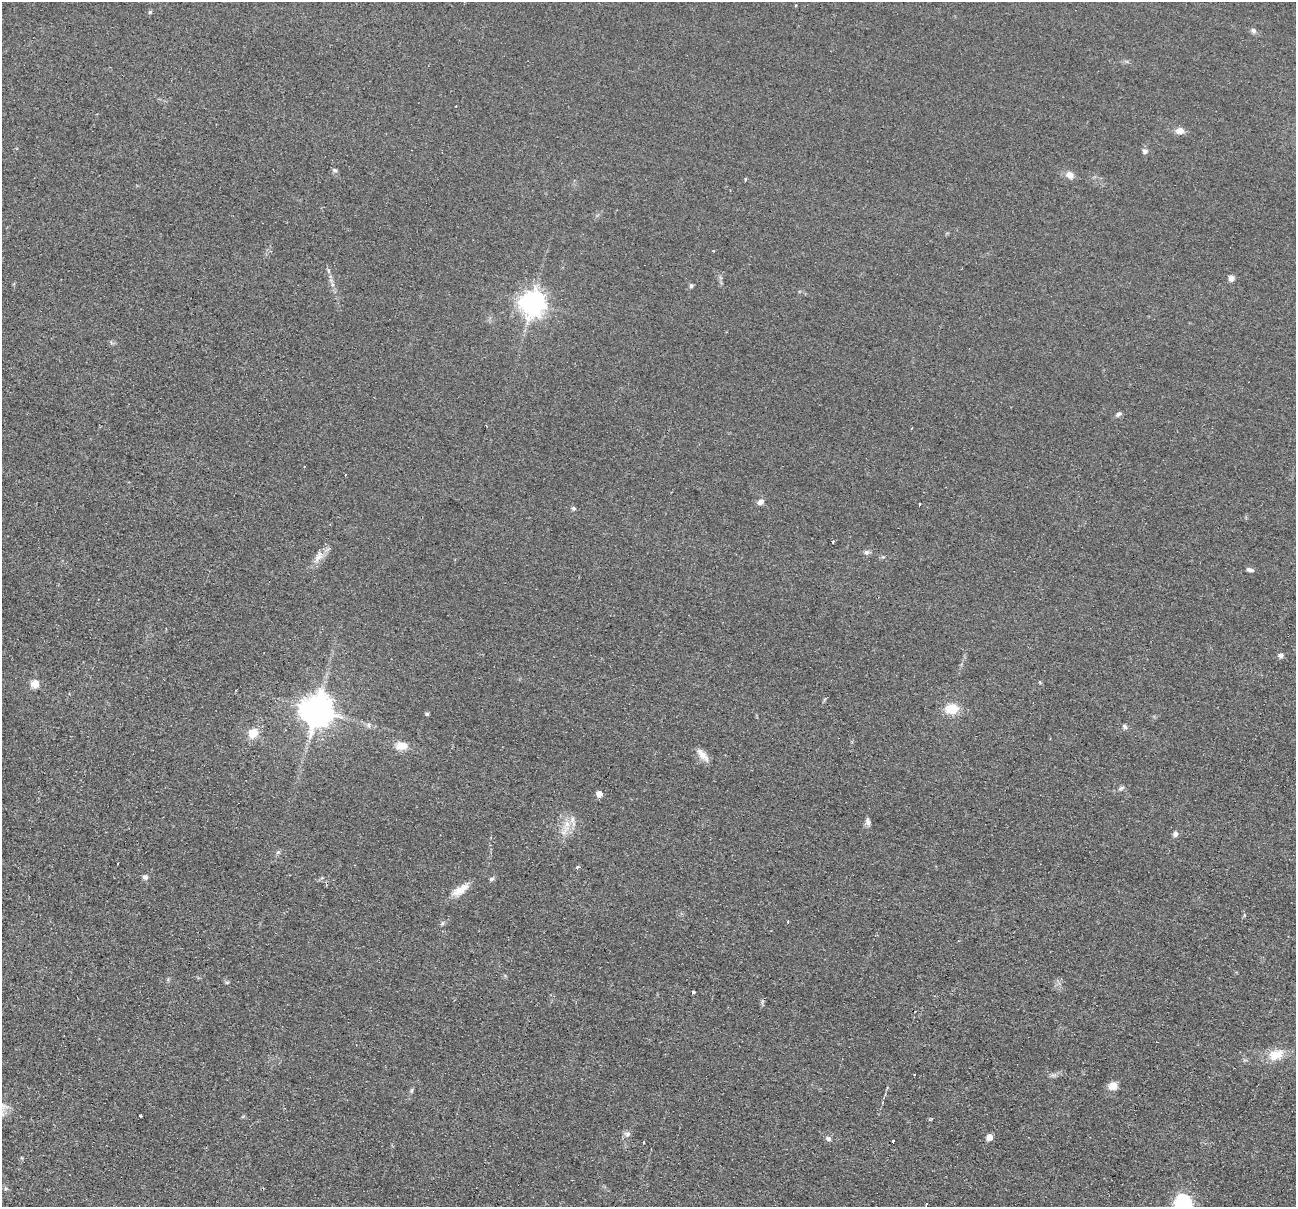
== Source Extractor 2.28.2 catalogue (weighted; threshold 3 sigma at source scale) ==
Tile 7 of 4 x 4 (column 3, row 2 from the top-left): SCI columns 2597-3890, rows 2666-3870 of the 5194 x 5209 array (HDU 1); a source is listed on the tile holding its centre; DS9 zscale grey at full resolution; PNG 1298 x 1209 px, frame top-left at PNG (2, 2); no overlay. Shown black and unused: <1% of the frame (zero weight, under 2 of 3 exposures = <1% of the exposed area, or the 3 px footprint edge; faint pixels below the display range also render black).
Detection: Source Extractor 2.28.2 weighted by HDU 2 'WHT'; one run over the whole footprint, this tile lists its part. Background 0.0439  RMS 0.0074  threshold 0.0332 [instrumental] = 3 sigma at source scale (4.5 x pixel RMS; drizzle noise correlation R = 1.50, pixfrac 1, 0.05/0.05 arcsec/px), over >= 5 px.
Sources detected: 57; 4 cosmic-ray / hot-pixel residue — not listed; the other 53 listed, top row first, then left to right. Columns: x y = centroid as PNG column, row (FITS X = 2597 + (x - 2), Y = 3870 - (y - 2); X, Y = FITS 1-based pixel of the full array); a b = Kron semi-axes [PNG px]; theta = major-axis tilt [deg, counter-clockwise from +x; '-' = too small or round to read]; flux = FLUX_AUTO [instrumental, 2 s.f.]
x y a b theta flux
150 12 5 5 - 1
1253 31 7 6 - 2.1
1180 131 10 7 5 5.3
1145 151 7 6 - 2.4
335 170 6 4 -18 1.2
1070 175 11 9 -30 4.7
746 179 3 3 - 1.9
1231 278 7 6 - 3.3
691 286 6 5 - 1.3
532 303 8 8 - 730
1119 414 10 5 33 2
760 502 9 6 32 3
920 504 3 2 - 0.9
573 508 6 5 - 1.4
833 541 3 2 - 1.7
867 552 7 6 - 2.1
319 557 15 9 56 6.6
1250 570 9 5 -12 2.1
1281 655 6 5 - 2.3
1039 682 4 3 - 1.3
35 684 11 10 - 5.6
952 709 13 10 5 16
317 710 9 9 - 1400
427 714 5 4 - 1
369 725 8 4 -82 1.4
1125 727 6 5 - 1.9
253 733 10 9 - 10
401 746 15 10 2 9
703 755 21 8 -47 6
1121 788 9 5 21 1.9
599 794 5 5 - 8.5
868 822 12 6 -82 2.6
567 824 18 8 73 9.2
1175 834 6 6 - 2.3
278 852 6 5 - 1.4
118 863 2 2 - 0.77
578 867 4 4 - 1.8
145 877 7 6 - 2.3
321 878 6 4 69 0.97
491 879 6 4 17 1.6
460 890 27 10 33 9.5
788 921 3 3 - 2
227 982 6 5 - 1
693 992 3 3 - 1.3
1276 1055 22 14 19 13
1113 1086 9 8 - 7.8
412 1090 8 3 71 1.2
140 1115 3 3 - 2.9
627 1134 9 7 -7 2.5
989 1137 5 5 - 8.2
828 1138 7 6 - 2.1
893 1142 3 3 - 5.7
926 1205 8 3 72 1.6
Isophote crosses this tile's border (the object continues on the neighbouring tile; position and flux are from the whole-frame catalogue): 1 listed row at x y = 926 1205